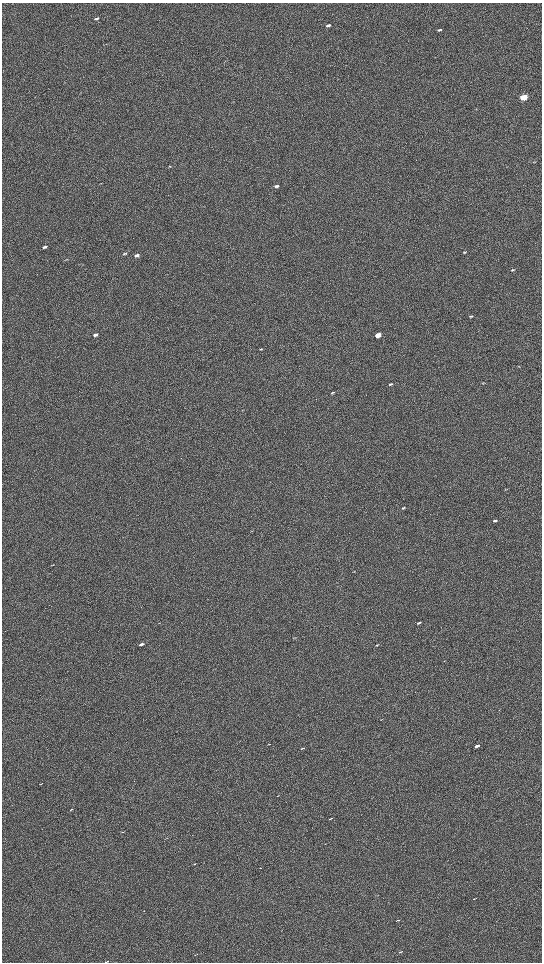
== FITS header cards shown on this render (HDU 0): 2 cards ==
NAXIS1  =                 1080 / length of data axis 1
NAXIS2  =                 1920 / length of data axis 2

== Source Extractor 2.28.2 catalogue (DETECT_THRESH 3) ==
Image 1080 x 1920 px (HDU 0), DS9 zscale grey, zoomed out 1/2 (1 PNG px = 2 x 2 image px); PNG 544 x 964 px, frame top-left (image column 1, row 1919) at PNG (2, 3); no overlay
Background 656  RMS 70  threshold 211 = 3 sigma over >= 5 px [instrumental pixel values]
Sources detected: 34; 1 cannot appear on this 1/2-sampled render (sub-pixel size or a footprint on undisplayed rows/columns) and is not listed; the other 33 listed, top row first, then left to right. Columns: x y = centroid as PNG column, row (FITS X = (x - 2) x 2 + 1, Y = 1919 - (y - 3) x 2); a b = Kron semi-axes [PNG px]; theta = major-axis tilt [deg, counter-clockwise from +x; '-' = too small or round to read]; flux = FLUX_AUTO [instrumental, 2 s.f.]
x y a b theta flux
97 18 5 2 - 38000
328 25 5 3 - 34000
440 30 6 3 11 24000
524 97 5 3 - 650000
276 186 6 3 15 26000
45 247 6 3 18 28000
464 252 6 3 7 13000
125 254 6 3 18 15000
137 255 5 3 - 42000
513 270 6 3 17 14000
471 316 5 3 - 15000
95 335 6 3 18 44000
378 335 5 3 - 220000
261 349 4 2 - 8200
390 384 5 3 - 16000
332 392 6 2 14 14000
403 508 5 3 - 13000
495 521 5 3 - 19000
52 565 4 2 - 7600
419 623 6 3 15 17000
141 644 5 3 - 35000
377 645 5 2 - 10000
477 746 5 3 - 46000
303 748 6 2 22 11000
41 784 5 1 - 6800
71 809 5 2 - 9700
330 819 5 2 - 11000
123 832 5 1 - 6700
194 864 5 2 - 9500
474 899 4 2 - 7800
398 920 5 2 - 11000
401 952 4 1 - 6200
107 961 6 2 16 13000
At the frame edge (FLAGS 8, measured only in part): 1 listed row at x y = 107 961
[1 sub-pixel or undisplayed-footprint detection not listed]